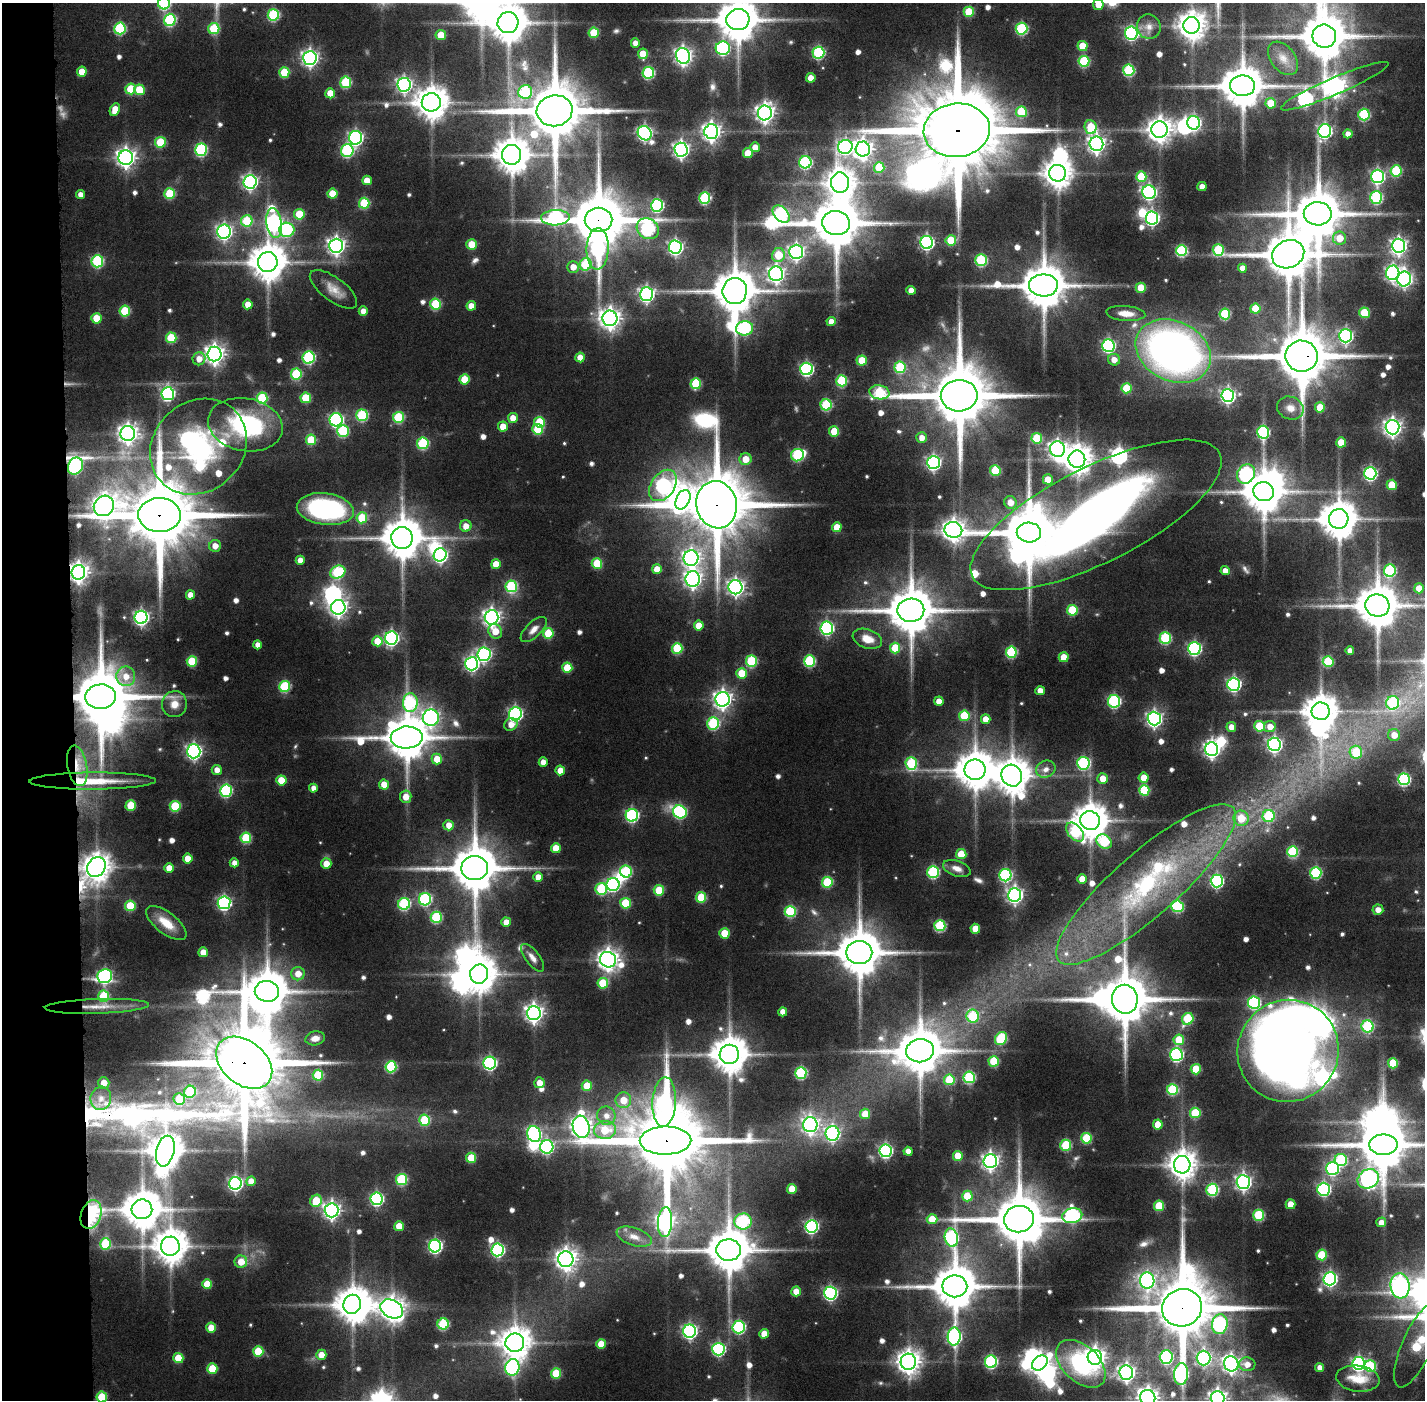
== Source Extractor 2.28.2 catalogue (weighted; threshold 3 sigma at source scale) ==
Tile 4 of 3 x 3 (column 1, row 2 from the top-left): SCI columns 1-1423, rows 1431-2828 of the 4269 x 4257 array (HDU 1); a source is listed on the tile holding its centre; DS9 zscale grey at full resolution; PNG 1427 x 1402 px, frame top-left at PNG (2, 3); each listed source drawn as its Kron ellipse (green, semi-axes under 4 px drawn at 4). Shown black and unused: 5% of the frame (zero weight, under 5 of 10 exposures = <1% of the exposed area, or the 3 px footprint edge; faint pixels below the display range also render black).
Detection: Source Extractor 2.28.2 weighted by HDU 2 'WHT'; one run over the whole footprint, this tile lists its part. Background 0.0893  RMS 0.0063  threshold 0.0259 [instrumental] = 3 sigma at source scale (4.09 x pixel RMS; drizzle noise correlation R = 1.36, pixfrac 0.8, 0.05/0.05 arcsec/px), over >= 5 px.
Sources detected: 681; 8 too faint to see at this stretch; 32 inside a brighter object's white glare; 1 long thin detection or spike segment (spike, bleed or trail) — neither listed nor drawn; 12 inside a brighter listed object's ellipse — not listed separately; of the other 628, all 500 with FLUX_AUTO >= 4.07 (the completeness limit of this list) listed and drawn (128 fainter detections not listed), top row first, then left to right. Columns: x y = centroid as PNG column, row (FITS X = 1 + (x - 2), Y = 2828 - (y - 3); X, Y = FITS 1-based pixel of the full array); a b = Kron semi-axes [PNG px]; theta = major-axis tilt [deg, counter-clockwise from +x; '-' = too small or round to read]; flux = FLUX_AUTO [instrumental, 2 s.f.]
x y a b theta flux
164 3 6 6 - 61
1098 5 5 5 - 8.4
969 12 5 5 - 23
273 15 6 5 - 51
170 20 6 6 - 57
738 20 11 10 - 2100
508 23 10 10 - 1700
1192 25 8 8 - 750
1149 27 12 11 - 5.4
120 28 6 6 - 46
214 29 6 5 - 27
1021 29 6 6 - 56
594 33 5 5 - 20
1131 33 6 6 - 99
441 35 5 5 - 12
1324 36 12 11 - 2600
635 43 4 4 - 4.3
1082 46 5 5 - 14
723 48 7 6 - 93
818 53 6 6 - 65
643 54 5 5 - 12
683 56 8 7 - 240
310 58 7 6 - 210
1283 58 19 12 -52 7.6
1084 61 5 5 - 41
1129 70 6 5 - 51
82 72 5 5 - 10
284 72 5 5 - 23
648 73 6 5 - 59
811 78 5 4 - 6.7
346 82 6 5 - 37
404 85 7 6 - 170
1242 86 12 10 -1 2200
1335 86 58 8 23 520
131 89 5 5 - 20
140 90 5 5 - 18
525 92 7 6 - 47
330 93 5 5 - 9.9
431 102 9 9 - 1100
1271 103 5 5 - 15
115 110 7 5 66 8.9
555 111 18 15 9 4800
1021 112 5 5 - 28
765 113 7 7 - 300
1364 114 6 5 - 48
1194 123 7 6 - 110
1091 127 7 6 - 24
957 130 33 27 6 13000
1159 130 8 8 - 540
1325 131 7 6 - 120
711 132 7 7 - 290
645 133 7 6 - 140
1348 134 4 4 - 4.6
356 138 7 6 - 140
160 142 5 5 - 23
1096 144 7 7 - 260
755 147 5 5 - 6.4
845 147 7 7 - 120
863 149 7 7 - 350
201 150 6 6 - 64
681 150 7 6 - 210
347 151 6 6 - 64
748 153 5 5 - 13
512 155 10 9 - 1200
126 158 7 7 - 310
805 162 6 6 - 72
879 167 5 5 - 24
1396 171 5 5 - 34
1058 173 8 8 - 800
1378 176 6 6 - 120
1141 177 5 5 - 24
367 180 5 5 - 7.6
250 182 7 6 - 160
840 183 10 9 - 730
1202 187 4 4 - 5.7
1149 192 7 6 - 130
170 194 5 5 - 29
332 194 5 5 - 14
80 195 4 4 - 4.3
1376 197 6 6 - 65
705 198 5 5 - 52
364 203 5 5 - 32
657 205 6 6 - 79
299 214 5 5 - 17
781 214 10 6 -47 86
1318 214 14 11 -1 3100
555 218 14 7 2 98
1152 218 6 6 - 120
598 220 14 12 1 4300
247 221 6 5 - 32
274 223 15 7 -81 170
836 223 14 12 -7 3200
648 229 12 10 -36 92
287 230 7 7 - 61
224 232 7 7 - 160
1339 238 6 6 - 10
951 240 5 5 - 22
927 242 6 6 - 130
472 244 5 5 - 15
336 246 7 7 - 250
1399 246 7 6 - 200
675 247 6 6 - 150
598 249 21 11 88 110
1218 250 6 5 - 29
1182 251 5 5 - 52
796 252 7 7 - 180
1288 254 16 13 24 2900
778 255 7 6 - 18
981 260 6 5 - 48
97 261 6 6 - 57
268 262 10 10 - 1400
586 264 6 6 - 36
573 267 6 6 - 6.2
1242 268 4 4 - 5.4
1393 273 7 6 - 150
776 274 7 7 - 210
1404 279 7 6 - 160
1043 285 14 11 -1 2400
1141 288 5 5 - 13
333 289 28 11 -37 8.8
911 290 4 4 - 5.5
735 291 13 12 - 2200
646 294 7 6 - 160
248 304 5 4 - 7.2
436 304 5 5 - 32
471 306 5 4 - 6.4
1255 309 5 5 - 16
125 311 5 5 - 28
363 311 4 4 - 5
1126 313 20 7 -5 7.1
1364 313 5 5 - 23
1225 314 5 5 - 36
96 318 5 5 - 14
610 318 7 7 - 390
831 322 4 4 - 5.2
745 328 8 7 - 79
1346 336 6 6 - 120
171 338 5 5 - 26
1108 345 6 6 - 95
1173 351 39 29 -26 310
214 354 7 7 - 330
1302 356 16 15 - 4200
309 357 6 6 - 67
580 357 5 5 - 7.3
199 359 6 6 - 5.1
862 360 5 5 - 14
1114 360 6 6 - 5
900 367 6 5 - 40
807 369 6 6 - 97
296 374 5 5 - 35
464 379 5 5 - 15
842 381 5 5 - 35
696 384 5 5 - 30
1126 388 5 5 - 20
879 392 10 7 -10 45
168 394 6 6 - 100
959 396 18 16 4 5500
1228 396 6 6 - 140
262 398 5 5 - 38
306 398 5 5 - 20
826 405 5 5 - 42
1320 407 5 5 - 12
1290 408 13 11 -20 5.4
362 415 6 5 - 46
398 417 5 5 - 36
513 418 5 5 - 6.9
336 420 6 6 - 110
540 422 5 5 - 22
245 425 38 26 -11 74
503 426 5 5 - 7.8
1392 427 7 7 - 250
538 429 5 5 - 26
343 431 6 6 - 41
834 431 5 5 - 16
1263 432 6 6 - 71
128 433 7 7 - 330
922 438 5 5 - 4.9
1037 438 5 5 - 26
311 440 5 5 - 21
1341 442 5 5 - 13
423 443 6 5 - 46
198 447 51 44 43 100
1057 449 8 7 - 260
797 455 7 6 - 50
746 459 6 6 - 8.6
1077 459 9 8 - 790
933 462 6 6 - 140
75 466 9 7 62 100
995 470 5 5 - 30
1370 473 6 6 - 100
1246 474 10 8 55 110
1048 479 5 5 - 8.9
663 485 17 11 54 110
1392 485 5 5 - 16
1264 492 10 9 - 1900
683 500 10 6 64 260
1010 502 6 6 - 6.6
717 505 24 20 -78 6600
104 506 11 9 46 470
325 509 28 15 -8 99
159 515 21 17 -1 7500
1096 515 138 48 27 610
362 518 5 5 - 19
1339 519 10 10 - 1600
466 526 6 6 - 6.1
837 527 5 5 - 11
953 530 9 8 - 430
1029 532 12 10 -2 3600
402 538 11 11 - 1800
215 546 6 6 - 4.9
440 555 6 6 - 120
691 558 8 7 - 240
300 560 4 4 - 4.6
496 564 5 5 - 11
597 564 5 5 - 23
657 569 5 5 - 8.4
1225 571 4 4 - 4.4
1390 571 6 6 - 52
78 572 7 7 - 370
338 572 8 6 23 47
693 579 8 7 - 230
511 586 6 5 - 52
736 587 7 7 - 210
1419 588 5 5 - 8.5
190 595 4 4 - 5.4
1377 606 12 11 - 2200
338 607 7 7 - 260
911 610 13 11 1 2700
1072 610 5 5 - 26
141 617 6 6 - 160
492 617 7 7 - 250
699 626 5 5 - 9.4
827 628 6 6 - 100
534 630 16 7 44 4.7
495 631 7 6 - 8.3
548 633 5 5 - 23
391 638 6 6 - 130
1165 638 5 5 - 46
867 639 15 9 -19 8.5
377 641 5 5 - 12
257 645 4 4 - 4.4
677 648 5 5 - 32
895 648 5 5 - 20
1194 648 6 6 - 110
1350 651 4 4 - 4.2
1011 652 5 5 - 45
484 654 7 6 - 120
1064 657 5 5 - 11
192 661 5 5 - 24
751 661 6 5 - 40
809 661 5 5 - 46
1328 661 5 5 - 33
472 664 7 6 - 130
567 668 5 5 - 19
742 673 5 5 - 16
126 676 10 9 - 7.3
1234 684 6 6 - 120
285 686 5 5 - 39
1040 691 4 4 - 5.9
100 697 15 12 5 4300
723 699 7 7 - 260
939 701 4 4 - 6.2
1114 701 6 6 - 76
410 702 9 7 87 57
1393 703 7 6 - 45
174 704 13 12 - 7.4
1321 711 9 8 - 1200
515 714 6 6 - 130
964 716 5 5 - 22
431 718 8 8 - 180
986 719 5 4 - 6.9
1154 719 7 6 - 180
713 723 6 6 - 51
511 724 7 6 - 5.4
1259 726 5 5 - 24
1231 727 5 5 - 5
1270 727 6 5 - 6.3
1394 735 6 6 - 6.5
407 737 16 11 1 2300
1274 744 6 6 - 150
1212 749 7 6 - 210
194 751 7 6 - 160
1356 752 6 6 - 25
437 759 5 5 - 9.5
543 762 4 4 - 5.1
911 763 6 5 - 43
1083 763 6 6 - 73
77 766 20 9 -80 11
1046 769 10 8 23 4.2
217 770 5 5 - 4.7
560 770 5 4 - 7.1
975 770 10 10 - 1600
1012 776 11 10 - 1400
1144 778 5 5 - 8.5
1103 779 5 5 - 7.1
1404 779 6 6 - 68
281 780 5 5 - 14
93 781 63 8 0 25
384 785 5 5 - 10
313 788 4 4 - 4.2
1144 790 5 5 - 32
226 791 6 6 - 67
406 797 6 5 - 6.2
131 805 5 5 - 16
175 806 5 5 - 27
680 812 7 6 - 80
632 815 6 6 - 87
1269 816 6 6 - 31
1241 818 8 7 - 13
1090 820 10 9 - 1300
449 825 5 5 - 5.8
1075 832 11 7 -49 49
246 838 5 5 - 28
1104 842 8 6 -38 43
556 848 5 5 - 12
1293 852 5 5 - 44
961 854 5 5 - 18
188 858 5 5 - 7.5
234 863 4 4 - 4.1
326 864 5 5 - 7.5
96 867 10 8 57 750
169 868 5 4 - 6.9
475 868 13 12 - 2800
957 868 14 7 -19 4.7
626 872 6 6 - 42
933 872 6 6 - 58
1316 873 6 5 - 54
1005 875 6 6 - 77
538 877 5 5 - 6
1082 879 5 4 - 7.6
1217 881 6 6 - 90
827 882 5 5 - 32
613 884 6 6 - 82
1146 884 116 32 41 130
601 889 6 6 - 38
659 890 5 5 - 19
1015 895 7 6 - 180
701 897 5 5 - 22
425 899 6 6 - 65
224 903 6 6 - 110
626 903 5 5 - 24
404 904 6 6 - 58
130 906 5 5 - 22
1177 906 6 5 - 47
1378 910 5 5 - 4.3
790 911 5 5 - 41
436 917 6 5 - 43
506 922 5 4 - 7.3
166 923 24 10 -38 12
940 926 5 5 - 44
975 929 5 5 - 10
724 933 5 5 - 14
203 952 5 5 - 7.2
859 952 13 11 0 2600
533 958 16 7 -52 4.1
608 960 8 7 - 410
298 974 6 6 - 6.7
479 974 9 9 - 1200
105 976 7 7 - 96
603 983 5 5 - 18
267 991 12 10 -9 2000
104 996 5 5 - 28
1125 999 14 13 - 3400
1254 1003 6 6 - 68
97 1006 52 7 2 14
783 1012 4 4 - 5.2
534 1013 7 7 - 290
973 1016 6 6 - 35
1188 1019 6 5 - 35
1367 1026 6 6 - 48
315 1038 10 7 10 4.5
1001 1038 7 5 60 41
1179 1040 5 5 - 15
920 1051 14 11 8 2200
1288 1051 51 50 - 580
729 1054 9 9 - 1500
1176 1055 6 6 - 96
994 1061 5 5 - 25
244 1063 31 21 -39 9300
490 1063 6 6 - 100
1393 1063 5 5 - 25
391 1067 5 5 - 43
1196 1069 5 5 - 19
801 1073 6 5 - 55
318 1075 5 5 - 26
969 1077 6 5 - 50
949 1080 5 5 - 25
104 1083 6 5 - 6.2
539 1083 5 5 - 5.6
587 1086 5 5 - 15
1172 1090 5 5 - 37
190 1092 6 5 - 32
101 1098 12 10 79 6.4
179 1099 6 5 - 20
623 1100 8 8 - 9.5
664 1102 25 11 87 100
1195 1113 5 5 - 27
865 1114 5 5 - 14
606 1116 9 9 - 5.3
424 1120 5 5 - 29
1158 1124 5 5 - 9.4
810 1125 7 7 - 210
581 1127 11 8 -76 410
605 1130 11 9 2 18
832 1133 7 7 - 140
534 1134 8 6 -74 92
1086 1138 5 5 - 29
666 1141 26 14 1 9400
1066 1145 5 5 - 33
1383 1145 14 10 0 3000
547 1147 7 6 - 100
165 1151 16 9 76 1100
885 1151 6 6 - 110
908 1151 4 4 - 4.4
958 1156 5 5 - 13
471 1158 5 5 - 16
1341 1160 6 6 - 47
990 1161 7 6 - 220
1182 1165 9 8 - 790
1332 1168 6 6 - 84
402 1179 5 5 - 43
1368 1179 11 9 30 240
251 1181 5 4 - 5.1
1243 1182 7 6 - 190
235 1183 6 6 - 130
792 1189 5 5 - 12
1324 1189 6 6 - 92
1212 1190 6 6 - 55
967 1196 5 5 - 15
377 1199 6 6 - 94
316 1201 6 5 - 18
1290 1204 5 5 - 8.7
1159 1206 5 5 - 21
142 1209 10 10 - 1600
331 1210 7 7 - 230
91 1215 15 10 72 63
1259 1215 5 5 - 37
1072 1216 10 7 13 100
932 1219 5 5 - 11
1019 1219 15 13 7 3600
743 1221 8 8 - 60
665 1222 15 7 86 250
1381 1222 5 5 - 4.1
399 1226 5 5 - 12
811 1226 6 6 - 100
634 1237 18 9 -18 5.6
951 1238 9 6 -79 90
105 1244 6 5 - 26
170 1246 9 9 - 1200
435 1246 6 6 - 110
497 1250 6 6 - 98
729 1250 12 11 - 2300
1322 1255 5 5 - 25
566 1259 8 7 - 400
241 1262 6 6 - 9.3
1330 1279 6 6 - 130
1147 1281 8 7 - 140
207 1284 5 5 - 13
955 1286 12 11 - 2400
1400 1286 12 9 -84 280
796 1291 5 4 - 7.9
830 1293 6 6 - 110
352 1304 9 9 - 1300
1182 1308 20 18 19 6300
392 1309 12 8 -29 560
443 1324 5 5 - 43
1220 1324 10 8 81 78
739 1327 6 6 - 73
211 1328 5 5 - 8.4
690 1331 6 6 - 150
764 1334 5 5 - 8.3
954 1337 9 6 88 140
515 1343 9 9 - 930
601 1344 5 5 - 11
1418 1344 47 15 65 56
718 1349 6 6 - 87
258 1351 5 5 - 19
321 1355 5 5 - 6.4
1095 1357 7 7 - 340
1166 1357 7 6 - 77
178 1358 5 5 - 16
1204 1358 7 7 - 130
908 1362 8 8 - 530
991 1362 6 6 - 73
1040 1363 9 6 43 240
1359 1363 6 6 - 120
1081 1364 29 18 -43 64
1231 1364 8 7 - 250
1247 1364 8 7 - 4.7
1370 1366 6 5 - 37
512 1367 8 7 - 110
1320 1368 4 4 - 4.1
212 1369 5 5 - 19
556 1373 5 5 - 18
1126 1373 7 7 - 230
1181 1374 11 7 87 130
1358 1379 22 13 -7 11
102 1397 5 5 - 21
1148 1398 8 7 - 410
1217 1398 7 7 - 280
Overlapping masked pixels (flux is a lower limit): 15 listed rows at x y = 957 130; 598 220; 1302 356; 75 466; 717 505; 159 515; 78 572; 100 697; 77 766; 93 781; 96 867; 244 1063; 666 1141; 91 1215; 1182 1308
Isophote crosses this tile's border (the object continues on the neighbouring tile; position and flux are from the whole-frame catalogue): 10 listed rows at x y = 164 3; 1098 5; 738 20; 508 23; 1324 36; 1383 1145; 1418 1344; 102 1397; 1148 1398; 1217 1398